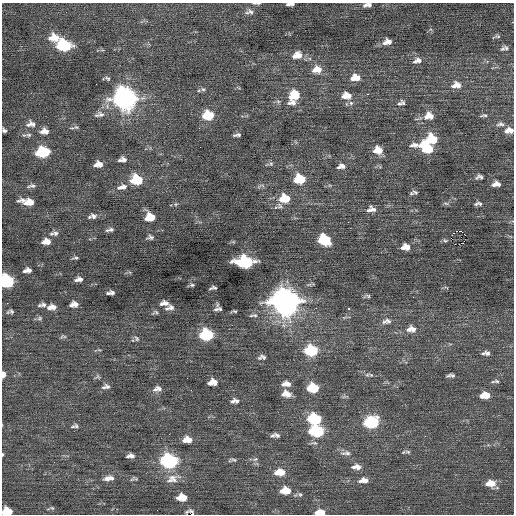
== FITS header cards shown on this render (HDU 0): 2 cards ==
NAXIS1  =                  512 / Axis length
NAXIS2  =                  512 / Axis length

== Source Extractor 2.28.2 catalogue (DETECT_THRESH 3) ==
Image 512 x 512 px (HDU 0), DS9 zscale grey, 1 PNG px = 1 image px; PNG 516 x 516 px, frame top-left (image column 1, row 512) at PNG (2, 3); no overlay
Background 0.0629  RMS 0.84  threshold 2.52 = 3 sigma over >= 5 px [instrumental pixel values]
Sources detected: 172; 3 with non-positive FLUX_AUTO (blend fragments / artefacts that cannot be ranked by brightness) are not listed; the other 169 listed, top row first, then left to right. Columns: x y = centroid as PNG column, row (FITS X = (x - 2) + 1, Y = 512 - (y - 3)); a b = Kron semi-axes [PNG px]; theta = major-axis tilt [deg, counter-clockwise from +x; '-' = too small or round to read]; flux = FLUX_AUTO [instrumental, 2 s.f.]
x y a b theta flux
258 3 8 3 4 88
288 4 5 3 - 100
292 4 6 3 35 110
367 5 10 5 8 240
249 12 12 7 9 240
498 36 9 5 -8 110
54 37 13 9 -1 800
389 42 9 7 -24 290
385 43 7 6 - 210
64 45 11 8 -3 4200
506 48 8 5 -41 130
502 49 8 6 34 130
298 55 11 9 -39 480
294 56 6 5 - 150
417 60 13 7 14 310
317 69 12 8 9 630
355 77 11 7 5 600
107 78 10 5 -31 130
96 84 2 2 - 30
456 85 13 9 3 490
203 89 6 5 - 120
368 94 3 2 - 530
294 95 11 9 23 1300
346 95 11 8 2 550
125 99 12 10 -7 33000
292 103 11 6 3 280
351 103 6 6 - 120
403 103 8 6 -82 130
347 104 6 4 -70 73
399 104 10 6 58 150
101 114 12 7 -24 270
208 115 10 8 5 1800
484 115 10 4 5 120
429 116 13 10 7 650
31 124 13 9 4 340
500 124 13 7 2 240
76 127 7 4 -42 110
4 130 5 4 - 130
509 130 11 7 5 450
44 131 11 7 -2 350
24 135 8 3 4 87
29 135 7 5 0 120
237 135 7 3 8 140
432 139 11 8 1 1900
427 148 19 9 -19 2200
378 150 10 8 -1 690
42 152 10 7 7 3400
122 159 10 6 5 260
98 164 9 6 12 430
271 164 6 5 - 110
341 166 11 7 8 270
479 177 11 7 8 190
299 179 10 8 6 1700
136 180 10 8 -4 2100
496 184 9 5 5 340
32 186 12 6 4 180
122 187 15 7 14 400
415 192 9 5 -25 140
286 198 10 7 -44 950
282 199 6 5 - 500
31 202 22 7 -12 570
27 203 8 5 15 270
446 203 8 4 -9 100
176 204 6 5 - 89
478 204 10 5 4 170
280 206 9 7 -51 180
373 209 12 5 -49 220
369 210 7 6 - 150
94 216 8 6 -19 190
89 217 6 4 59 76
150 217 9 8 - 940
348 222 2 2 - 120
111 229 8 6 13 170
460 231 3 2 - 680
55 233 8 7 - 200
465 235 2 2 - 820
150 237 8 5 2 150
324 239 10 8 -17 2700
44 242 5 4 - 160
48 242 9 7 -34 370
455 244 2 2 - 360
405 247 10 7 2 470
75 258 7 3 3 100
245 262 12 8 0 6800
27 270 9 5 9 280
79 279 8 4 9 240
6 281 9 8 - 6900
192 285 6 4 0 89
213 288 7 3 6 120
108 293 4 3 - 87
112 293 5 4 - 130
367 296 8 4 4 120
285 302 12 10 -8 63000
7 303 3 2 - 130
164 303 9 5 2 290
74 304 8 5 10 350
44 305 9 7 -9 190
53 307 7 6 - 280
49 308 6 6 - 200
170 308 10 5 14 230
316 308 2 2 - 150
349 308 3 3 - 540
216 309 8 5 1 130
220 309 7 5 -40 110
11 311 8 5 -28 130
234 311 5 3 - 80
155 312 9 5 18 110
255 315 9 6 -2 160
40 318 7 6 - 120
387 321 13 7 8 290
411 329 13 9 0 470
206 335 9 7 3 4400
63 336 10 5 -2 110
137 338 8 5 -52 120
311 350 11 8 0 3200
483 353 5 3 - 78
487 353 7 6 - 160
262 357 11 6 6 190
3 374 6 4 88 320
371 375 7 5 -38 110
452 375 6 4 -32 97
449 376 7 5 17 110
497 381 8 5 -17 130
214 382 7 5 -39 360
211 383 6 5 - 220
284 384 8 6 -5 200
288 384 10 6 -38 240
104 387 8 5 9 120
108 387 9 6 -46 150
159 388 9 5 -36 170
313 388 10 7 -1 1900
155 389 8 6 -11 170
191 390 3 2 - 56
286 394 10 7 -8 480
485 395 9 6 3 780
344 397 7 4 19 92
232 401 6 5 - 110
237 401 10 6 -32 180
314 419 10 7 -4 3400
371 422 10 8 7 4700
76 426 7 4 -62 99
73 427 8 5 35 95
316 431 10 7 -1 4700
277 435 7 4 -36 140
273 436 7 5 39 120
187 440 10 6 2 540
408 452 11 5 -5 130
346 453 16 6 3 270
2 454 5 3 - 50
128 456 6 5 - 110
132 456 7 5 -34 180
255 459 7 5 41 130
232 460 12 4 3 130
169 461 10 8 -1 10000
354 467 8 4 -3 140
358 467 10 7 -25 300
280 472 12 7 3 760
108 478 14 7 8 350
132 479 13 4 41 110
173 479 20 11 17 600
364 480 12 6 4 380
492 483 10 9 - 570
488 484 6 4 17 180
285 490 11 7 1 900
300 494 7 6 - 130
182 497 9 6 -1 830
51 508 9 3 11 91
7 511 8 6 -1 1000
320 512 9 5 3 570
At the frame edge (FLAGS 8, measured only in part): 11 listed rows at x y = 258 3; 292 4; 367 5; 249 12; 4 130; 509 130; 6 281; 3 374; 2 454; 7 511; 320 512
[3 non-positive-flux detections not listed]